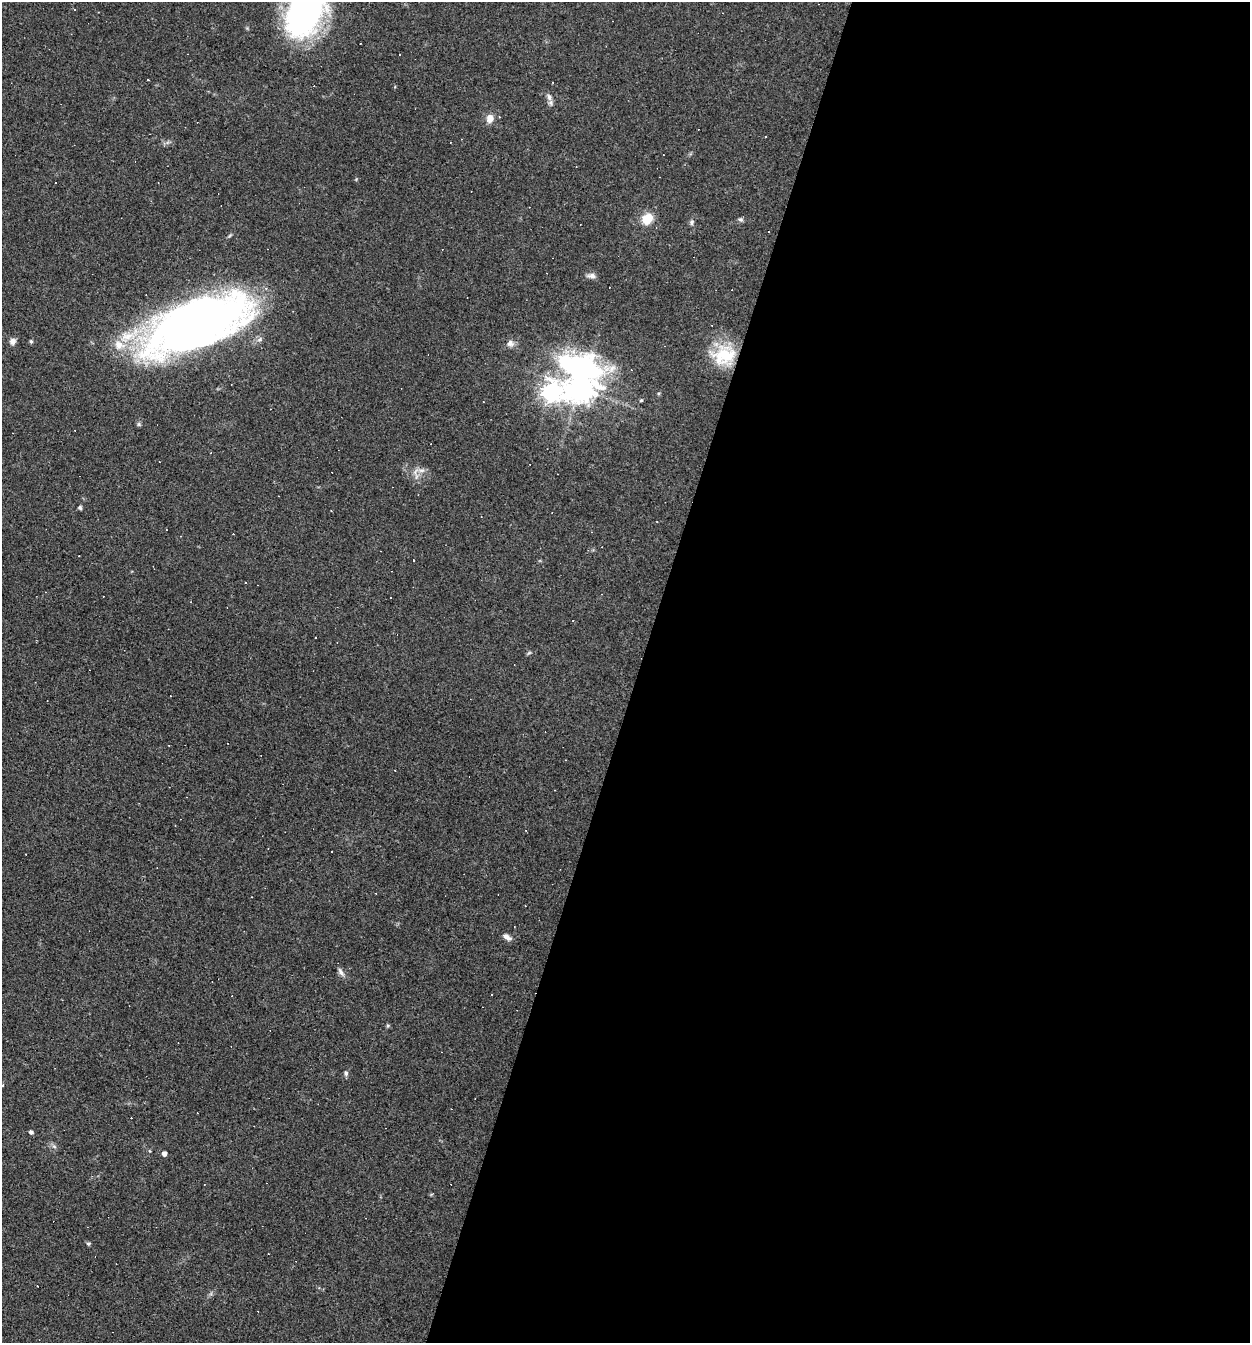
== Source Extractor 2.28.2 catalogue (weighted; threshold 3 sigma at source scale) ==
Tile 12 of 4 x 4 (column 4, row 3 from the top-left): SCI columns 4001-5248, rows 1341-2681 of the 5378 x 5362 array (HDU 1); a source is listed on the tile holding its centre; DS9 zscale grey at full resolution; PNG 1252 x 1345 px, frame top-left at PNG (2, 2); no overlay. Shown black and unused: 49% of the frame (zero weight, under 3 of 4 exposures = <1% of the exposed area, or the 3 px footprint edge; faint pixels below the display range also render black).
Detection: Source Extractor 2.28.2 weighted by HDU 2 'WHT'; one run over the whole footprint, this tile lists its part. Background 0.0527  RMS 0.0047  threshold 0.0212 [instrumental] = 3 sigma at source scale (4.5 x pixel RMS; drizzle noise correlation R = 1.50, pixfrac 1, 0.05/0.05 arcsec/px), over >= 5 px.
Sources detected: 74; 1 too faint to see at this stretch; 36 cosmic-ray / hot-pixel residue — not listed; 3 inside a brighter listed object's ellipse — not listed separately; the other 34 listed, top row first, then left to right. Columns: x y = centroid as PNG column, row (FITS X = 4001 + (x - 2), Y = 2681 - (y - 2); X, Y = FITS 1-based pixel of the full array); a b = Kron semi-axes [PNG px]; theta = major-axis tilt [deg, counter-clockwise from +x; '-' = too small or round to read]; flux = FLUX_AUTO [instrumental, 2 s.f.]
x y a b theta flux
75 9 3 2 - 0.48
304 14 49 34 59 110
148 80 3 3 - 0.6
549 97 10 7 -72 2.1
490 118 11 9 64 3.5
647 219 11 9 42 9.5
740 220 7 5 -18 0.95
692 222 7 6 - 1.1
591 276 11 7 -4 2.1
196 325 101 41 23 350
12 341 8 7 - 2.1
31 341 4 4 - 0.92
510 343 10 9 - 2.3
724 355 31 25 4 22
583 366 62 32 -23 79
579 389 9 9 - 580
551 392 9 8 - 240
659 393 5 3 - 0.52
139 424 6 5 - 0.78
415 471 11 4 51 1.7
80 507 5 5 - 0.84
331 511 2 2 - 0.25
414 560 3 2 - 0.66
245 583 3 2 - 0.62
331 852 3 3 - 1.5
507 937 12 6 -32 2.1
341 972 14 5 -57 1.8
492 994 2 2 - 0.4
388 1026 5 5 - 0.72
346 1073 7 5 -90 1.1
31 1132 4 4 - 1.3
54 1146 7 5 -43 1.2
164 1154 4 4 - 2.2
88 1244 6 4 15 0.64
Isophote crosses this tile's border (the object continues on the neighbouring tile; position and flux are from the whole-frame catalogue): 1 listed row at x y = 304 14